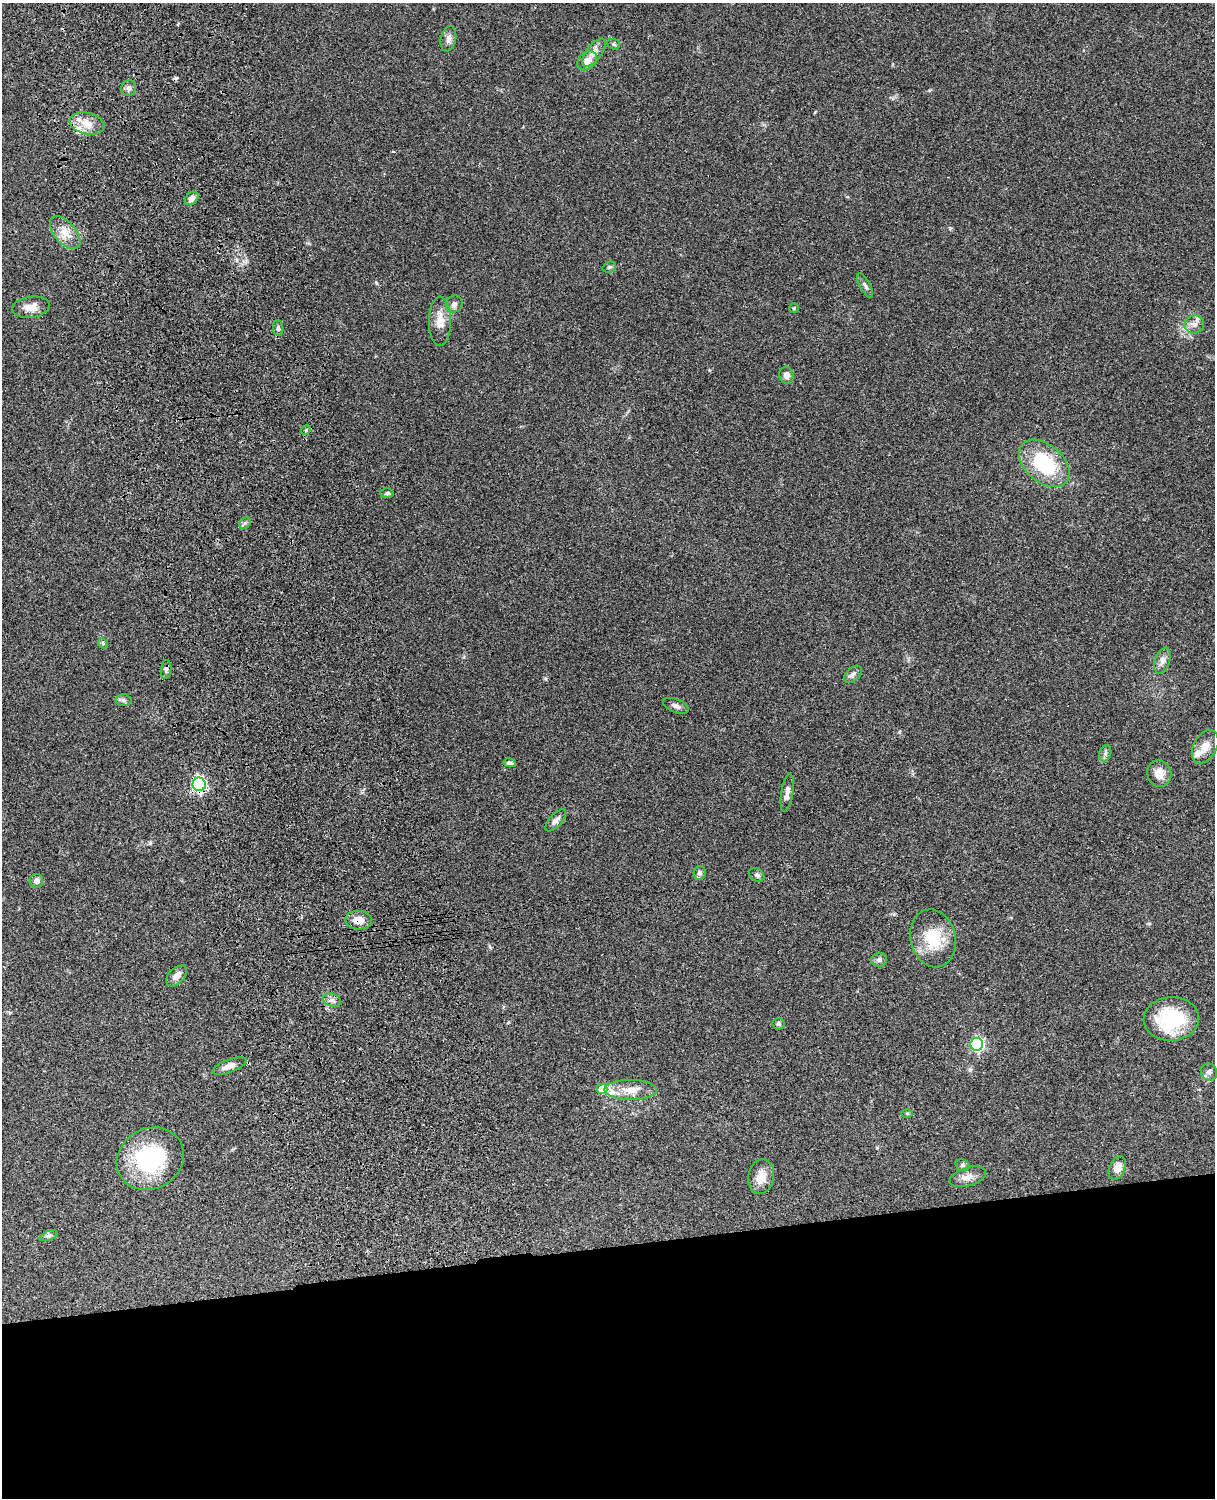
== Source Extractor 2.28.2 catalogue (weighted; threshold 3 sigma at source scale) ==
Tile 11 of 4 x 3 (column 3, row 3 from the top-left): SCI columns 2546-3758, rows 277-1772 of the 5089 x 4927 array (HDU 1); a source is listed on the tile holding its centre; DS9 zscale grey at full resolution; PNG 1217 x 1500 px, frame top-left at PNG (2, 3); each listed source drawn as its Kron ellipse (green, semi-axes under 4 px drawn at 4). Shown black and unused: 17% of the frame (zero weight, under 3 of 4 exposures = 6% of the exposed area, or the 3 px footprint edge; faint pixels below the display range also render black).
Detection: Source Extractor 2.28.2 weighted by HDU 2 'WHT'; one run over the whole footprint, this tile lists its part. Background 0.0965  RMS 0.0063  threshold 0.0282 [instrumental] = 3 sigma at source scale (4.5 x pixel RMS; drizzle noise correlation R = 1.50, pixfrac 1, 0.05/0.05 arcsec/px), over >= 5 px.
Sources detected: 60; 1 cosmic-ray / hot-pixel residue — neither listed nor drawn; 3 inside a brighter listed object's ellipse — not listed separately; the other 56 listed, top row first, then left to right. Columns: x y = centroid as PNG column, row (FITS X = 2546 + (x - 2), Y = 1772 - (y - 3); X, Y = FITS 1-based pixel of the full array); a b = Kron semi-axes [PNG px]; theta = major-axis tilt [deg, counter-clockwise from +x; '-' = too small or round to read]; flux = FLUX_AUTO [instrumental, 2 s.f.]
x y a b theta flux
448 39 13 7 79 3.1
614 44 6 5 - 1.1
594 52 16 7 54 4.6
587 61 11 8 40 4.9
129 88 8 7 - 2.2
87 123 18 10 -13 8.2
192 198 7 5 45 3
65 233 20 11 -49 7.8
609 267 7 5 21 1.2
865 285 14 5 -60 1.9
454 304 8 8 - 2.1
31 307 19 10 8 6.3
794 308 5 5 - 0.77
440 321 24 11 90 8.6
1194 324 10 9 - 3.6
278 328 8 5 -81 1.4
786 375 8 7 - 3.5
306 430 5 4 - 0.83
1044 463 29 19 -41 37
387 493 6 5 - 1.2
245 523 6 5 - 1.2
103 643 5 4 - 0.87
1162 661 13 7 71 3.5
166 669 9 5 85 1.6
853 674 11 6 44 2.1
124 700 8 6 -1 1.6
676 706 13 6 -22 2.4
1205 747 18 11 61 6.5
1105 753 8 6 71 1.7
510 763 6 4 -12 1.4
1159 773 13 12 - 6.3
199 784 7 6 - 130
787 793 19 6 81 3.5
556 820 14 6 47 2.6
700 873 7 6 - 1.7
757 875 8 6 -32 1.7
36 881 7 7 - 2.6
359 920 13 9 -5 6.4
933 938 29 22 -76 23
879 960 8 7 - 1.9
177 976 12 7 46 4
332 1000 9 6 -15 2.3
1171 1019 28 22 3 45
779 1024 6 6 - 1.2
977 1044 6 6 - 98
229 1066 18 6 20 4.7
1209 1072 9 8 - 2.2
602 1089 5 5 - 12
631 1090 26 10 -1 9.6
907 1113 6 4 -1 0.76
150 1159 35 30 30 59
962 1165 7 5 -15 1.1
1117 1168 12 7 67 5.9
761 1177 18 13 79 8.6
968 1177 19 9 17 4.9
48 1236 9 4 21 1.4
Overlapping masked pixels (flux is a lower limit): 2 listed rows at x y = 199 784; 359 920